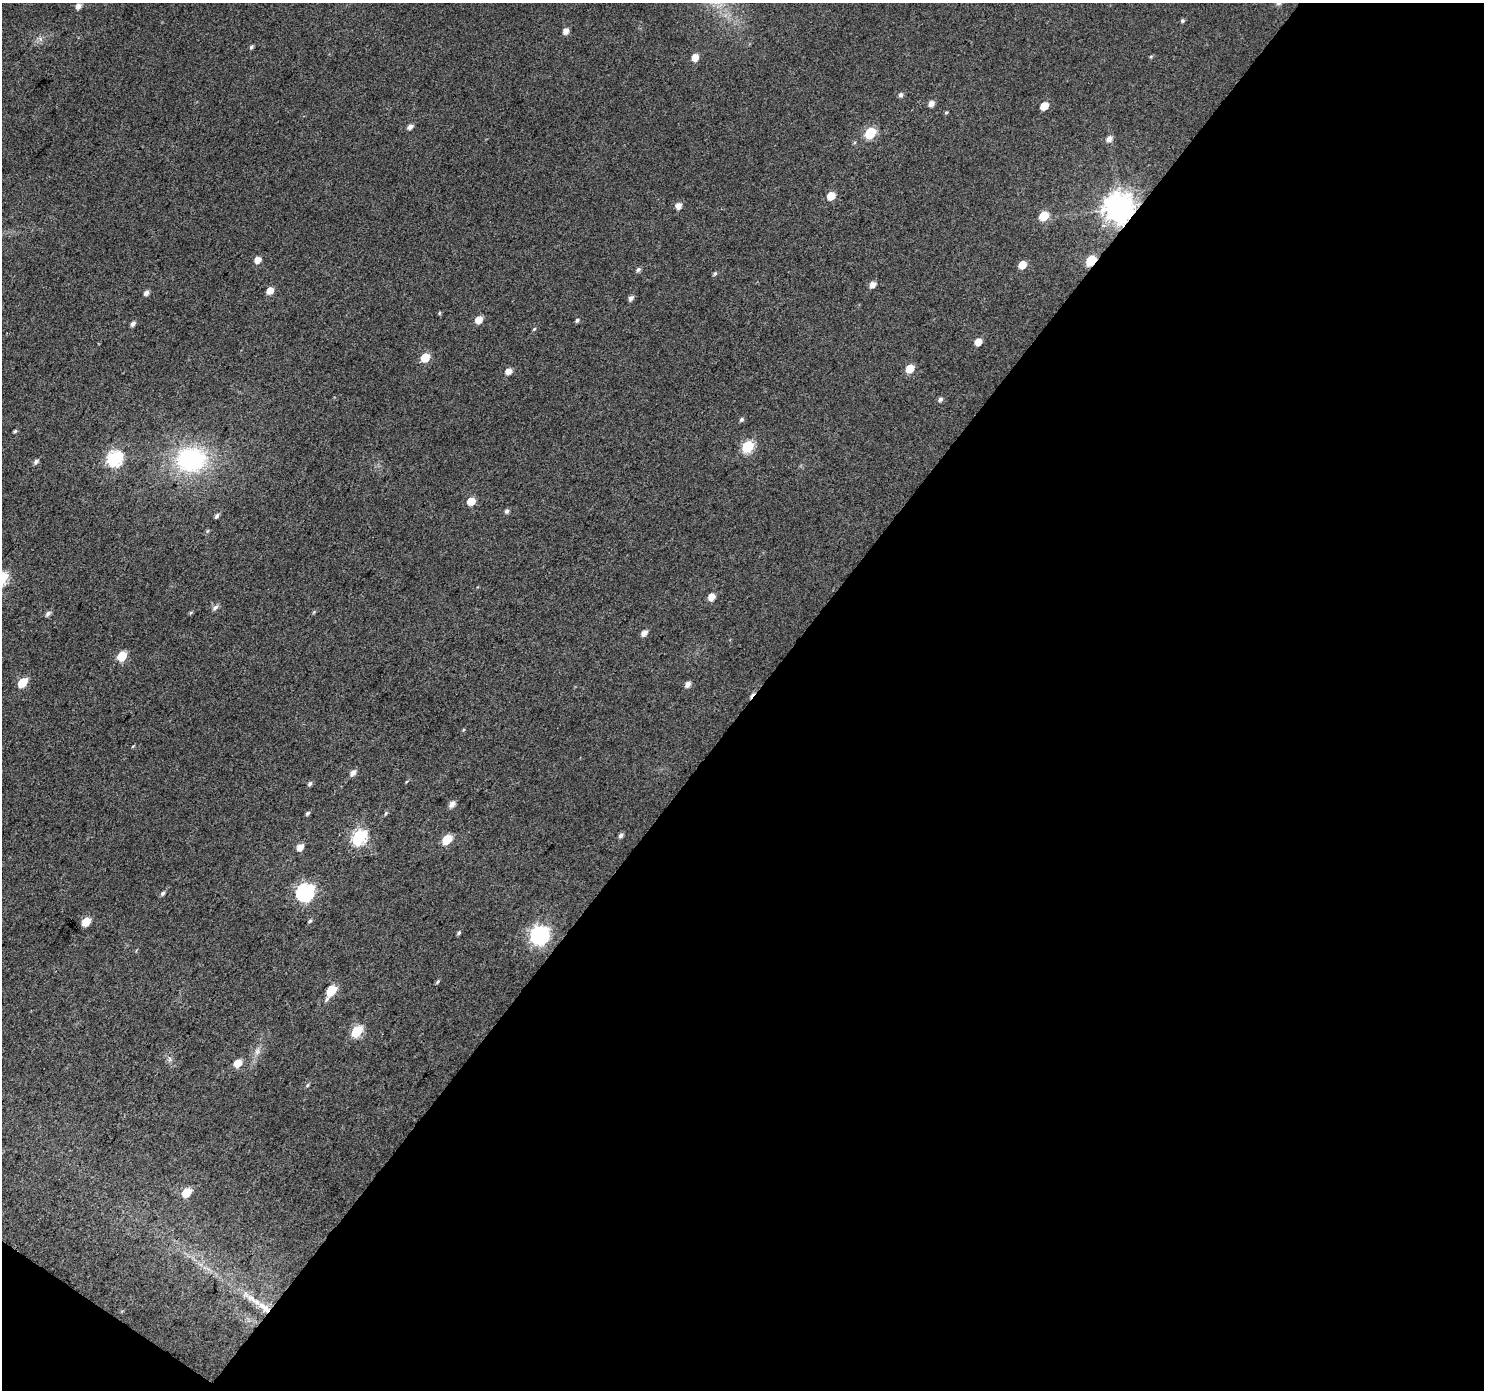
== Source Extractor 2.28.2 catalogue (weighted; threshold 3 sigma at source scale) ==
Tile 4 of 2 x 2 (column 2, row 2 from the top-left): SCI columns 1484-2965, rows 115-1502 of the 2966 x 2987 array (HDU 1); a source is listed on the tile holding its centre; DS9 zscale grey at full resolution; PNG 1486 x 1392 px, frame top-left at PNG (2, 3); no overlay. Shown black and unused: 50% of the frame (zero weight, under 3 of 4 exposures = <1% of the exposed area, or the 3 px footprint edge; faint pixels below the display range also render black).
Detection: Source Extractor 2.28.2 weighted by HDU 2 'WHT'; one run over the whole footprint, this tile lists its part. Background 0.0446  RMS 0.011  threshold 0.0504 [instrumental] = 3 sigma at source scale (4.5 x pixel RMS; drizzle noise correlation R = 1.50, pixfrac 1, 0.0396/0.0396 arcsec/px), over >= 5 px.
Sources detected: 79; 1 cosmic-ray / hot-pixel residue — not listed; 1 inside a brighter listed object's ellipse — not listed separately; the other 77 listed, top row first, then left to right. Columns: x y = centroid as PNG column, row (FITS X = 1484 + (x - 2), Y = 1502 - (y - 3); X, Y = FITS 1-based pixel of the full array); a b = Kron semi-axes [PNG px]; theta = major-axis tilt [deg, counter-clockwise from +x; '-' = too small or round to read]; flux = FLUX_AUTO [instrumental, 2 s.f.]
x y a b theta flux
78 6 5 4 - 5.5
1182 21 5 5 - 2.1
566 31 5 5 - 7.3
251 47 5 4 - 2.2
1151 56 5 3 - 1.3
695 57 6 5 - 12
901 95 5 5 - 3.3
931 104 5 5 - 7.1
1044 106 6 5 - 17
946 112 5 3 - 1.3
410 127 6 5 - 5
870 133 6 6 - 73
1109 139 7 6 - 6.4
831 196 6 5 - 21
678 206 6 5 - 8.1
1119 208 10 9 - 1700
1044 216 6 5 - 33
257 260 5 5 - 10
1091 260 6 5 - 53
1022 265 6 5 - 17
638 269 6 5 - 2.6
715 273 7 4 62 1.9
873 284 6 5 - 7.7
270 291 6 5 - 13
146 293 5 4 - 5
631 298 6 5 - 4
439 313 6 4 89 1.2
478 320 6 5 - 15
577 320 6 4 40 2.2
133 324 6 4 45 3.8
534 329 6 3 45 1.4
978 342 6 5 - 12
425 357 6 5 - 26
910 369 6 5 - 23
508 371 6 5 - 7.9
940 399 6 5 - 3.3
741 419 6 5 - 2.3
15 431 4 4 - 1.5
748 446 6 6 - 86
115 458 7 7 - 220
191 459 35 28 3 130
36 462 6 5 - 3.6
471 501 6 5 - 18
507 511 6 5 - 2.7
217 516 5 4 - 3.2
207 531 6 4 70 1.4
711 597 6 5 - 11
215 608 8 6 37 4.3
314 612 6 3 71 1.2
191 613 6 4 45 1.5
48 614 7 5 43 3.4
644 633 6 5 - 7.1
122 656 6 5 - 39
22 682 6 5 - 33
688 684 6 5 - 5.7
353 773 7 5 48 6.3
310 783 6 5 - 2.6
452 804 7 5 46 6.3
308 813 6 4 45 2.3
386 813 5 4 - 1.5
621 835 5 4 - 3.5
359 837 7 6 - 180
447 839 6 5 - 38
300 847 7 5 44 8.9
305 892 8 7 - 320
163 893 6 4 56 2.7
310 921 5 4 - 1.7
86 922 6 5 - 21
459 933 5 4 - 1.9
540 935 8 7 - 390
437 982 6 4 50 1.7
331 990 6 5 - 52
327 999 7 5 64 2.9
357 1031 7 5 46 70
238 1063 6 5 - 16
186 1192 6 5 - 30
264 1308 22 8 -40 17
Overlapping masked pixels (flux is a lower limit): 3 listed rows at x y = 1119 208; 1091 260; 264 1308